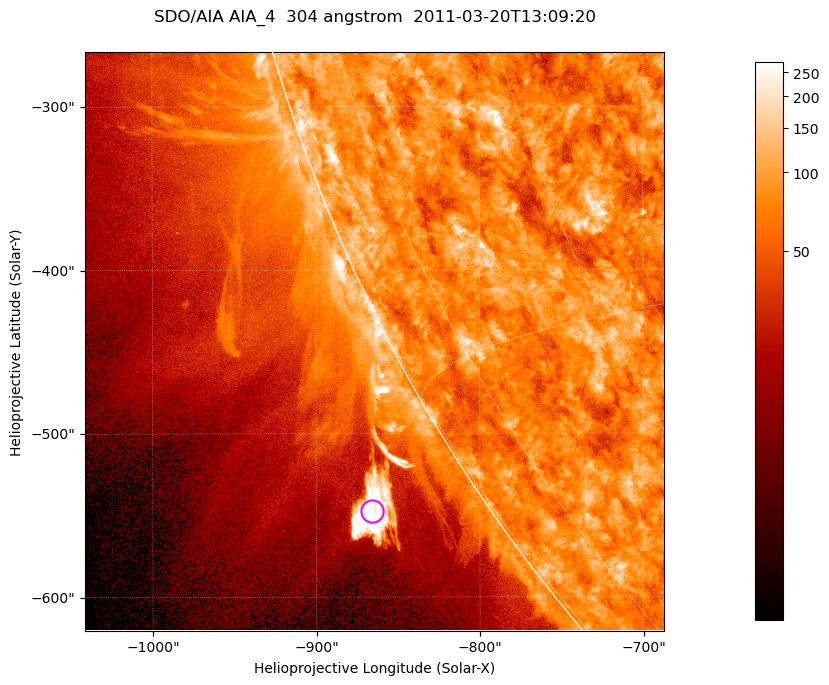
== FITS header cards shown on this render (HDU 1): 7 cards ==
TELESCOP= 'SDO/AIA '           / For AIA: SDO/AIA
INSTRUME= 'AIA_4   '           / For AIA: AIA_ATA1, AIA_ATA2, AIA_ATA3 or AIA_AT
WAVELNTH=                  304 / [angstrom] Wavelength
WAVEUNIT= 'angstrom'           / Wavelength unit: angstrom
DATE-OBS= '2011-03-20T13:09:20.123' / [ISO] Date when observation started; ISO 8
CTYPE1  = 'HPLN-TAN'           / CTYPE1; Typically HPLN
CTYPE2  = 'HPLT-TAN'           / CTYPE2; Typically HPLT

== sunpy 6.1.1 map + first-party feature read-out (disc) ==
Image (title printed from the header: SDO/AIA AIA_4  304 angstrom  2011-03-20T13:09:20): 590 x 590 px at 0.6 arcsec/px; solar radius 964 arcsec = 1606 px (partial field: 2.0% of the solar disc is inside the frame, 45% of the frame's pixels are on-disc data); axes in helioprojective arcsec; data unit not stated in the header (colour bar unlabelled)
Orientation: roll -0.132 deg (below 1 deg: not rotated)
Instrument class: DISC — disc imager (sunpy class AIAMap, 304 A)
Bright regions (active regions / flare kernels): reference = the on-disc median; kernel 5 px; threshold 5 sigma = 121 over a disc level ~77.1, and >= 1.15x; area >= 348 px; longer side >= 7 px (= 4.2 arcsec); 0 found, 0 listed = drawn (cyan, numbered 1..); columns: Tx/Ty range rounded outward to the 2 arcsec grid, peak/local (2 s.f.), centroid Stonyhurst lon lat
Off-limb structures (1.02-1.3 R_sun): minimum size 174 px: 6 found; the strongest spans PA ~120..125 deg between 1.04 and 1.08 R_sun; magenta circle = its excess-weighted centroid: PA ~120 deg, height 1.06 R_sun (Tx ~-866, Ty ~-548 arcsec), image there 11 x the reference